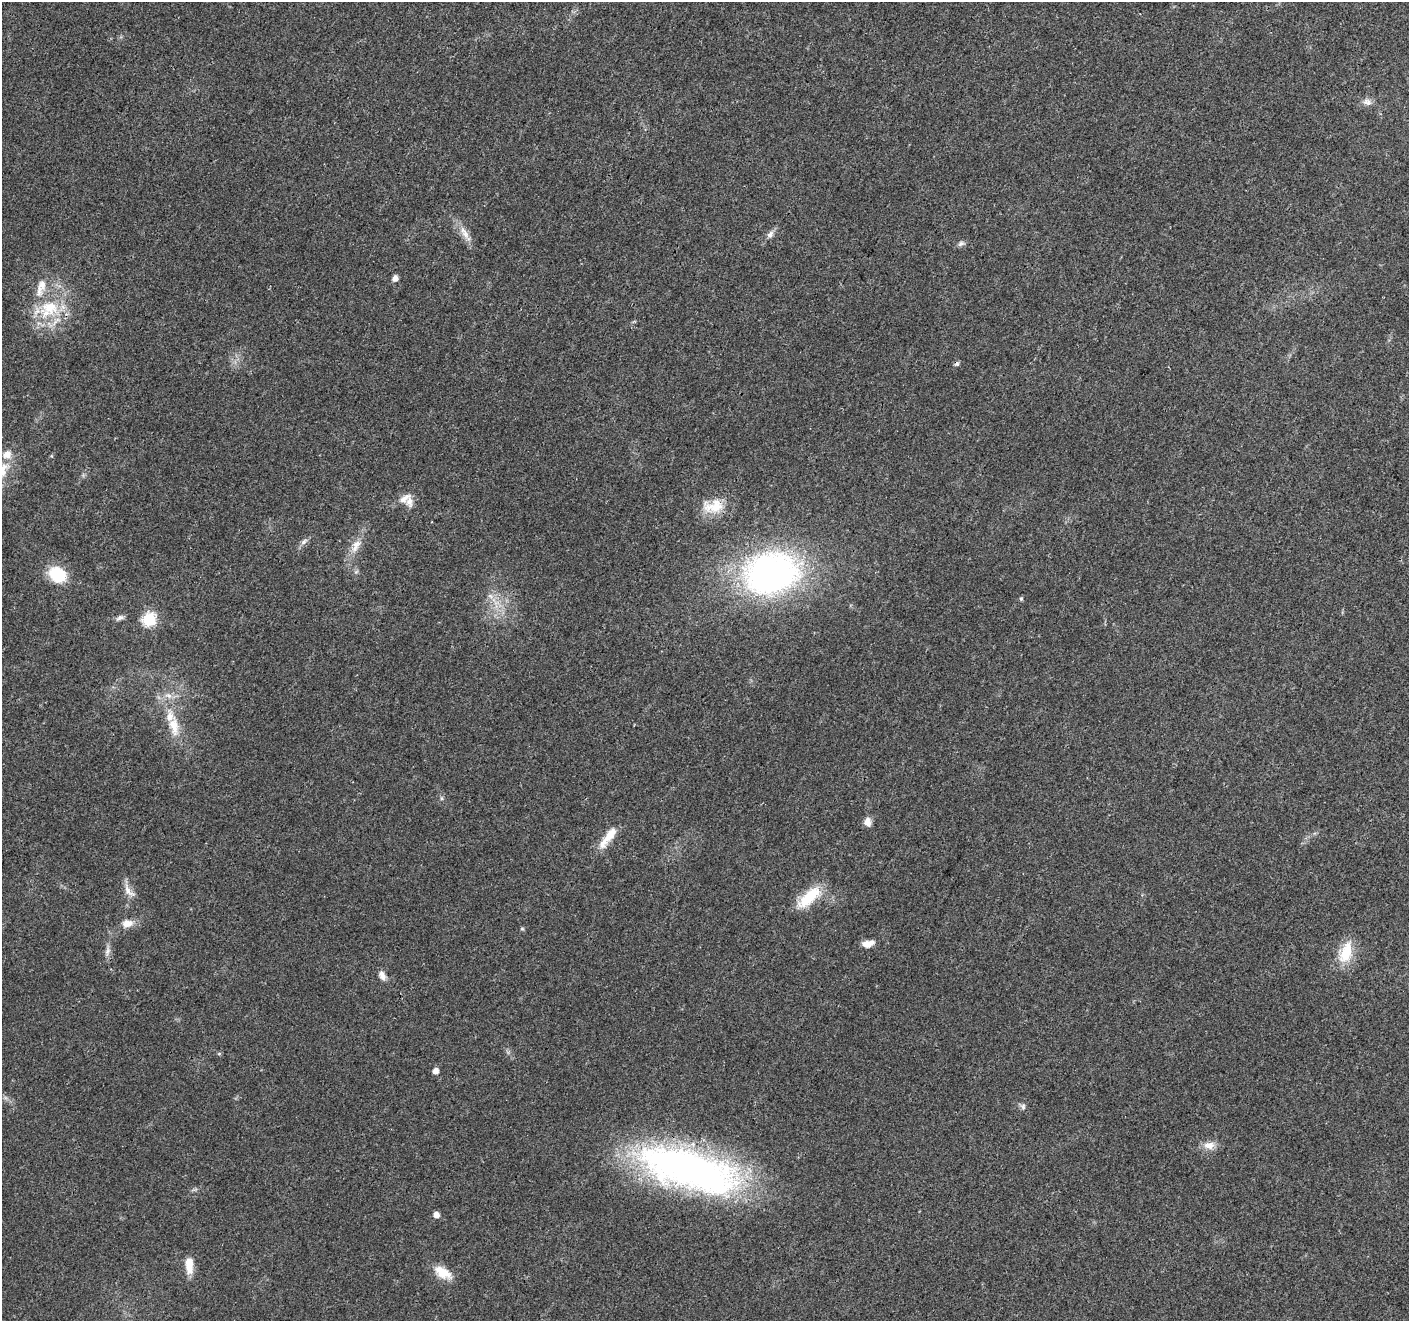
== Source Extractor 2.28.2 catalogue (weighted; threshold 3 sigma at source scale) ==
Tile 10 of 4 x 4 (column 2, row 3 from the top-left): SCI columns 1413-2819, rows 1530-2848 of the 5644 x 5762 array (HDU 1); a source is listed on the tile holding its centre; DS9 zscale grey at full resolution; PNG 1411 x 1323 px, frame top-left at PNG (2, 2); no overlay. Shown black and unused: <1% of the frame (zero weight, under 3 of 4 exposures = <1% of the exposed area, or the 3 px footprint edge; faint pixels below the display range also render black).
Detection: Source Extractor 2.28.2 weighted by HDU 2 'WHT'; one run over the whole footprint, this tile lists its part. Background 0.0255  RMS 0.0032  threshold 0.0142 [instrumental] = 3 sigma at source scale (4.5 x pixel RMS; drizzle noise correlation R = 1.50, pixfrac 1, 0.0396/0.0396 arcsec/px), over >= 5 px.
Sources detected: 43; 1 cosmic-ray / hot-pixel residue — not listed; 5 inside a brighter listed object's ellipse — not listed separately; the other 37 listed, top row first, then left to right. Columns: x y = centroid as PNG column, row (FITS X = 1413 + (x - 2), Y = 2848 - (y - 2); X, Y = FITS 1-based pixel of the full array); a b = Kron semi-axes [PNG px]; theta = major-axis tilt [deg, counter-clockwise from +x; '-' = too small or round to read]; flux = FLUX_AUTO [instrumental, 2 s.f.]
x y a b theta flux
1367 102 13 7 -15 1.7
465 234 27 7 -58 3.4
770 234 11 7 56 1.5
961 243 9 6 32 0.98
395 278 5 5 - 1.9
50 307 33 25 -13 18
2 471 26 12 63 5.9
404 498 20 9 34 2.9
713 506 30 18 6 7.9
304 542 11 6 42 1.2
356 544 14 8 32 2.7
771 574 46 34 12 130
57 575 16 12 -34 15
490 596 7 5 -44 1
1021 599 5 4 - 0.49
120 618 11 6 16 1.2
149 620 7 6 - 43
168 695 11 7 -20 2
174 726 31 14 -82 7.8
442 798 6 4 -89 0.52
867 822 12 8 -82 2
608 837 34 9 53 6
129 891 24 7 -49 2.7
809 897 36 13 42 11
127 923 14 9 13 3.2
522 929 6 4 0 0.4
867 944 11 8 4 2.6
107 951 12 7 77 1.5
1346 952 29 15 71 9.3
382 976 12 7 -66 1.9
435 1071 5 5 - 2.1
1023 1106 8 6 -78 0.88
1209 1145 15 10 0 3.1
689 1170 118 41 -16 140
436 1215 5 5 - 2.3
189 1265 20 8 -88 4.4
443 1273 23 12 -30 5.6
Isophote crosses this tile's border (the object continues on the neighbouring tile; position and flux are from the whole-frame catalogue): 1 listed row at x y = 2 471